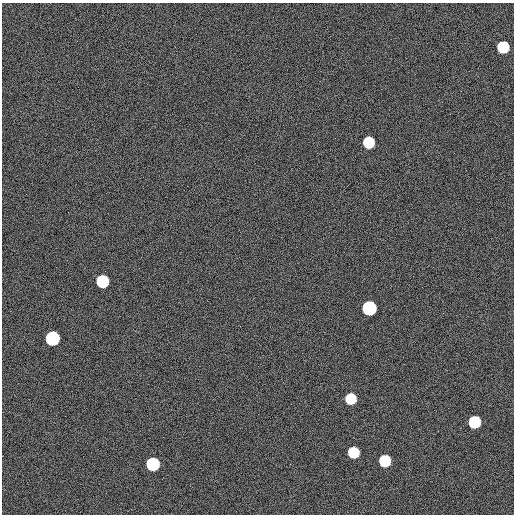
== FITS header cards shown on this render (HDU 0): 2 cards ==
NAXIS1  =                  512
NAXIS2  =                  512

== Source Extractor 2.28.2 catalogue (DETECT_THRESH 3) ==
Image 512 x 512 px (HDU 0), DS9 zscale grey, 1 PNG px = 1 image px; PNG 516 x 516 px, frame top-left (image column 1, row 512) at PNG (2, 3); no overlay
Background 275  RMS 10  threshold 30.4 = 3 sigma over >= 5 px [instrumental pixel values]
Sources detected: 10; all 10 listed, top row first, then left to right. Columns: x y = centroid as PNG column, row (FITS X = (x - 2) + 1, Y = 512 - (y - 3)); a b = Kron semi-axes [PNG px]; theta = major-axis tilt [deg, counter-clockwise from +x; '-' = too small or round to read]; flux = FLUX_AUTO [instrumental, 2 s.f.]
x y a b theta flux
503 47 8 8 - 56000
369 142 8 7 - 48000
102 281 8 8 - 77000
369 308 8 8 - 220000
52 338 8 8 - 210000
351 399 7 7 - 34000
475 422 8 8 - 68000
353 452 8 7 - 40000
385 461 8 8 - 50000
153 464 8 8 - 130000